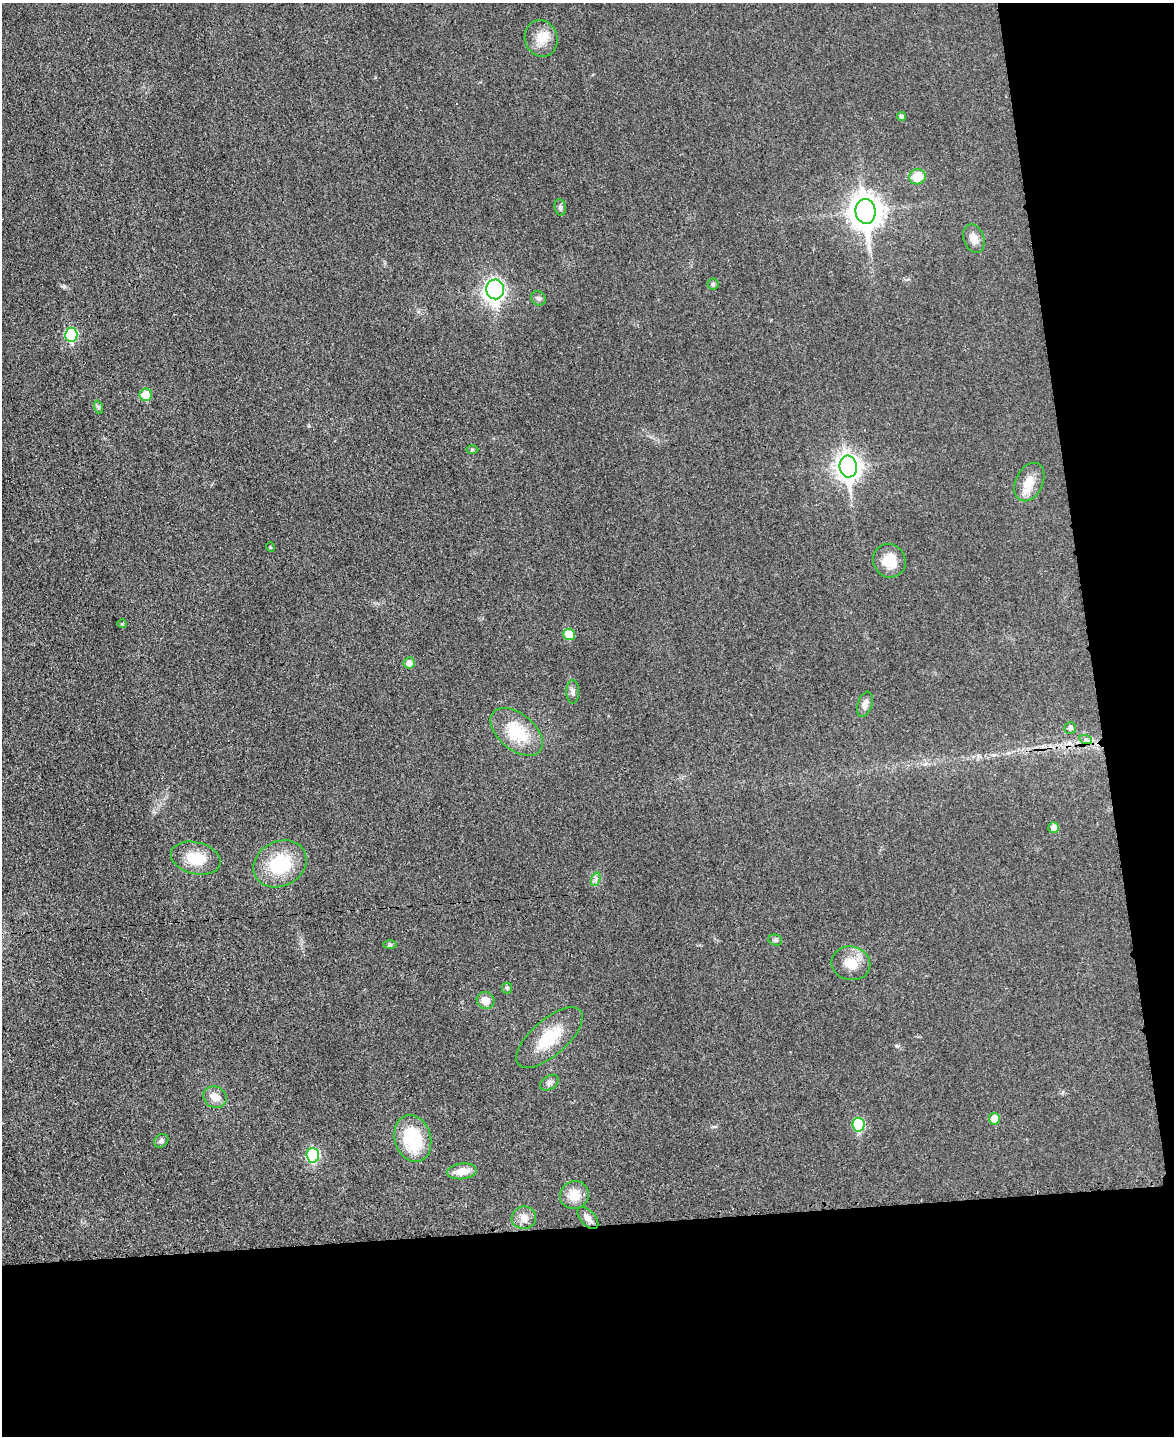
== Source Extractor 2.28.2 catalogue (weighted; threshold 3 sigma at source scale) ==
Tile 12 of 4 x 3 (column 4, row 3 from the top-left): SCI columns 3531-4702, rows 252-1685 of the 4714 x 4696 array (HDU 1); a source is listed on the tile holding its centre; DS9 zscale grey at full resolution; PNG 1176 x 1438 px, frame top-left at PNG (2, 3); each listed source drawn as its Kron ellipse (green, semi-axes under 4 px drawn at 4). Shown black and unused: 21% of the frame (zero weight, under 3 of 4 exposures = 2% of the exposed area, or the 3 px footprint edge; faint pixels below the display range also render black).
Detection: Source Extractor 2.28.2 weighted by HDU 2 'WHT'; one run over the whole footprint, this tile lists its part. Background 0.0269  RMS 0.0049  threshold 0.0222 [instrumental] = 3 sigma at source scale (4.5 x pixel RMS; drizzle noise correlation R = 1.50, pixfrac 1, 0.05/0.05 arcsec/px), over >= 5 px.
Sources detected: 47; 1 inside a brighter object's white glare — neither listed nor drawn; the other 46 listed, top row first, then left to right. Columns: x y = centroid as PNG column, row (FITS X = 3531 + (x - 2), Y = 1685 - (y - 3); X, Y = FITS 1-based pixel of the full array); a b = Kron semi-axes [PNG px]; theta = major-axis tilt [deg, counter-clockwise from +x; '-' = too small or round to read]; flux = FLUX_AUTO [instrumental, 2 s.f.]
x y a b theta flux
541 38 18 16 -70 7.8
902 116 4 4 - 1.1
917 177 8 7 - 8.8
560 207 8 5 -81 1.2
866 211 12 10 -82 700
974 238 15 10 -71 4.3
713 284 5 5 - 0.9
495 289 10 9 - 150
538 298 8 6 -38 1.4
71 335 7 6 - 34
146 395 6 6 - 9.6
98 407 7 4 -71 0.81
472 449 6 4 0 0.67
848 467 11 8 -83 360
1029 482 20 13 64 8.2
270 547 5 3 - 0.47
889 561 17 16 - 9.3
122 624 4 4 - 0.51
569 634 6 6 - 9.3
409 663 6 5 - 3.6
573 692 12 6 90 1.8
865 704 13 7 72 3
1070 728 6 5 - 1.4
517 732 30 18 -40 20
1086 740 6 4 -19 1.1
1053 828 5 5 - 2.7
196 858 25 16 -14 12
280 864 27 22 27 26
596 879 7 4 71 1.3
775 940 7 5 -14 1
390 945 7 4 0 0.72
851 963 19 16 -12 8.3
507 988 5 5 - 0.82
486 1001 9 8 - 4.4
549 1037 41 18 41 19
549 1083 10 6 33 1.9
215 1097 12 10 -25 4.8
994 1119 6 5 - 7.1
858 1125 7 6 - 30
413 1139 24 18 -74 26
161 1141 8 6 40 1.3
313 1155 7 6 - 42
462 1171 15 8 7 6
574 1195 15 13 31 7.9
524 1218 12 11 - 4
588 1218 13 7 -47 2.8
Unlisted compact peaks at least as high as the median listed source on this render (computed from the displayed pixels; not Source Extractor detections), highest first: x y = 64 286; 897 1046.